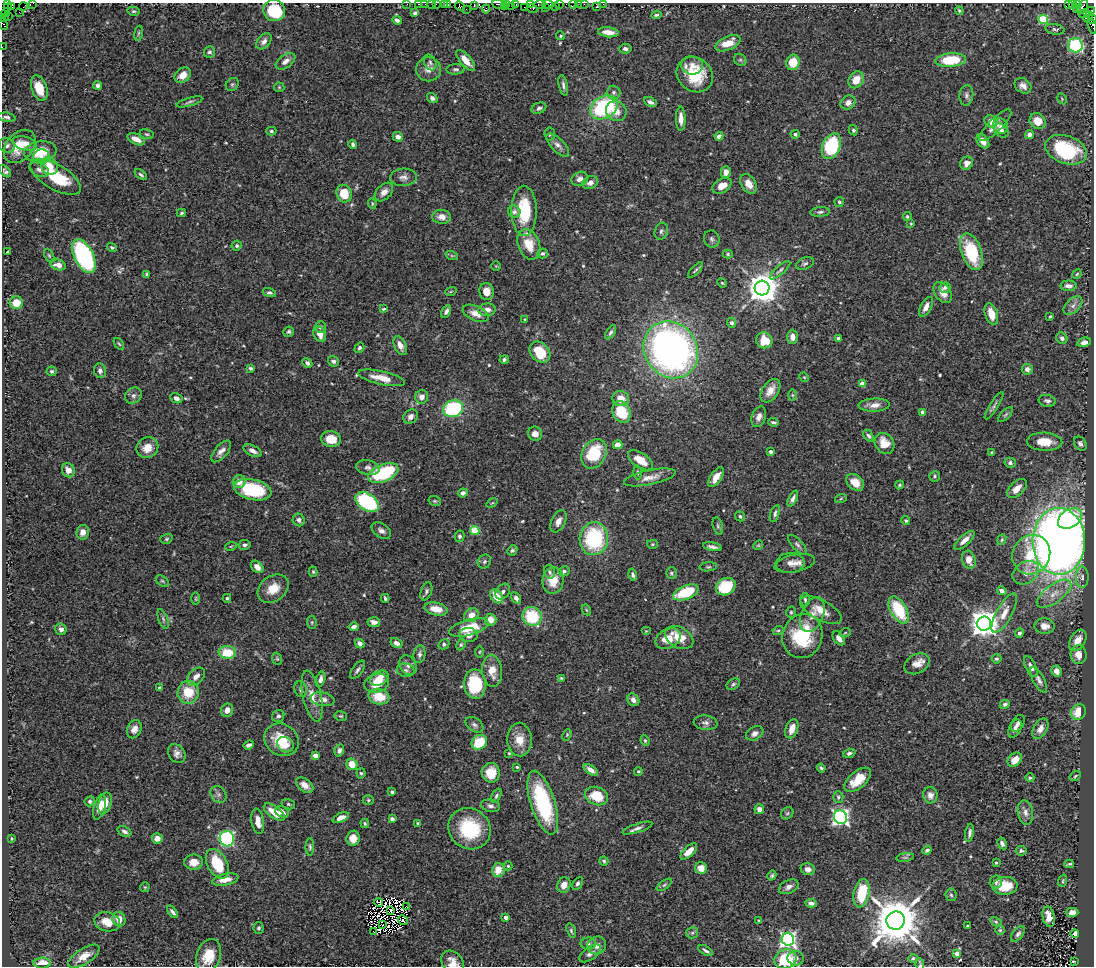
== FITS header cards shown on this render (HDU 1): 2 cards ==
NAXIS1  =                 1092
NAXIS2  =                  964

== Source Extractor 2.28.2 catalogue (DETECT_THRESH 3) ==
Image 1092 x 964 px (HDU 1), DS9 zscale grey, 1 PNG px = 1 image px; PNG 1096 x 968 px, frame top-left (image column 1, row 964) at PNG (2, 3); each listed source drawn as its Kron ellipse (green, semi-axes under 4 px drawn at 4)
Background 0.463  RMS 0.026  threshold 0.0777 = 3 sigma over >= 5 px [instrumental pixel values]
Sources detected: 562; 7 with non-positive FLUX_AUTO (blend fragments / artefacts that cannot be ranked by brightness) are neither listed nor drawn; of the other 555, the 500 brightest by FLUX_AUTO listed and drawn (55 fainter detections omitted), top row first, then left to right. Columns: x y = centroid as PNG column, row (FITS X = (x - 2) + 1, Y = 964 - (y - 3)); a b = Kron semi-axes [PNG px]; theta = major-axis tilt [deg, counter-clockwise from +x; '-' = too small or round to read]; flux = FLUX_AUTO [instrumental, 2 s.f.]
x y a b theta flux
33 3 2 2 - 4
7 4 3 3 - 53
407 4 2 2 - 7.4
419 4 3 2 - 11
425 4 2 2 - 4.6
431 4 2 2 - 9.5
436 4 2 2 - 6.4
444 4 3 2 - 18
447 4 3 3 - 9.9
499 4 7 4 -18 28
506 4 4 2 - 4.5
516 4 4 3 - 16
530 4 4 3 - 3
540 4 5 3 - 35
559 4 3 2 - 26
573 4 4 2 - 10
579 4 3 2 - 3
584 4 2 2 - 1.9
603 4 3 2 - 2.2
1069 4 3 2 - 22
1072 4 3 3 - 5.4
1077 4 2 2 - 3.6
474 5 4 2 - 14
548 5 5 4 - 30
460 6 5 4 - 20
556 6 2 2 - 4.5
12 7 2 2 - 2
23 7 4 2 - 12
505 7 2 2 - 4.5
512 7 3 2 - 6.1
524 7 2 2 - 2.4
545 7 3 2 - 11
597 7 3 3 - 3.2
1082 7 8 4 60 50
7 8 3 3 - 98
1076 8 2 2 - 4.2
466 9 2 2 - 9.9
486 9 4 2 - 5.7
532 9 5 3 - 8.1
274 10 11 10 - 74
1091 10 3 3 - 29
133 11 6 4 -12 2.9
959 11 4 3 - 2.3
19 12 3 2 - 4.7
5 13 5 2 - 8.7
415 13 4 4 - 5.3
1084 14 5 3 - 22
656 15 5 3 - 3.2
8 16 2 2 - 4.3
4 17 3 2 - 5.3
1088 17 5 3 - 180
1043 19 5 4 - 110
1092 19 5 3 - 52
397 20 5 3 - 7.3
3 24 6 2 -68 40
1092 26 8 4 -73 34
1055 29 9 5 -12 4.2
608 32 10 5 -6 17
138 33 7 4 81 2.6
561 36 5 4 - 2.3
264 41 9 6 46 8.3
728 43 13 7 24 30
1075 45 7 7 - 210
2 47 2 2 - 4.3
625 49 6 5 - 5.4
209 52 6 5 - 4.1
466 60 13 5 -49 22
740 60 6 5 - 3.2
951 60 15 7 4 77
286 61 11 6 36 9.6
430 62 8 6 -68 4.1
793 62 8 6 80 42
692 65 11 9 -10 14
429 69 12 12 - 15
456 69 9 5 4 4.3
183 75 9 6 40 21
695 75 19 16 -39 78
856 80 9 7 57 23
232 84 7 6 - 3.6
97 85 4 4 - 4.2
563 85 10 4 -78 5.3
1023 86 9 7 -36 9.1
279 87 5 5 - 2.2
39 88 13 7 -71 36
613 92 7 7 - 5.6
966 95 10 7 85 6.2
432 98 5 4 - 5.3
1062 99 6 3 -59 1.8
189 102 13 4 16 4.2
650 102 7 4 -26 5.6
848 103 8 6 37 10
604 107 15 11 30 170
539 108 7 5 23 4.7
616 111 11 9 -36 17
7 117 9 4 -9 4.4
681 119 12 5 -89 12
991 121 7 5 -38 11
1038 121 8 7 - 24
995 125 21 6 44 15
1001 126 8 7 - 5.6
853 130 5 4 - 3.3
1001 130 8 6 -42 6.2
271 131 5 4 - 2.9
147 134 7 5 -15 2.9
550 134 6 5 - 3.4
795 134 4 4 - 3.6
1029 135 4 4 - 6.5
719 136 4 4 - 6.8
398 137 5 4 - 7.8
136 139 9 5 -25 18
983 141 8 5 -53 11
25 144 12 7 -15 17
353 144 4 3 - 3.8
7 145 8 7 - 5.7
558 145 15 6 -46 8.7
20 146 19 13 48 39
831 146 13 8 65 150
1066 150 21 14 -19 120
40 151 16 10 9 42
41 157 8 7 - 9.6
966 163 7 6 - 9.7
49 166 9 8 - 21
39 170 10 6 -27 6.5
5 171 7 4 -47 4.4
726 172 6 5 - 12
141 175 7 4 -38 3.6
56 177 28 12 -30 79
403 177 13 8 3 10
580 179 8 7 - 8
590 183 8 6 27 6.7
749 184 10 7 -57 16
722 186 10 7 30 19
384 192 11 7 46 11
344 194 9 7 -68 46
839 202 5 4 - 3.1
372 203 5 3 - 2
524 211 25 12 -90 86
514 212 6 6 - 4.1
820 212 10 4 4 4.5
181 213 4 3 - 2.2
442 217 9 7 -4 12
907 217 4 4 - 2.9
911 224 4 3 - 1.8
661 231 8 6 71 4.8
712 239 8 7 - 4.9
529 244 16 10 -68 36
237 246 5 5 - 4.3
112 247 5 4 - 2.7
8 252 3 3 - 2.6
972 252 19 10 -70 100
543 254 5 4 - 3.1
728 254 5 4 - 2.5
49 256 7 4 -63 2.6
84 256 18 9 -63 310
452 256 6 4 -19 2.4
805 263 9 5 21 4.5
58 265 8 5 -13 14
496 266 5 5 - 2
695 270 10 3 46 3.2
780 270 13 4 40 4.6
146 274 4 3 - 2.3
1077 274 5 4 - 1.9
722 283 5 4 - 2.1
1069 286 8 5 0 9.1
945 287 6 5 - 4.3
762 288 7 7 - 3500
451 291 6 3 20 2.1
486 291 8 7 - 17
943 292 12 8 -53 15
269 293 7 4 -13 3.9
16 303 6 6 - 29
1073 305 11 6 44 9
926 307 11 5 61 12
383 309 4 3 - 2.2
487 310 9 6 6 11
446 311 7 4 61 5.5
476 313 14 7 -24 18
991 314 11 6 -71 21
1050 316 3 2 - 2.4
525 320 3 3 - 2.2
732 323 5 4 - 4.1
320 327 6 5 - 4.3
289 332 5 5 - 3.5
611 332 8 4 57 3.9
320 334 8 6 -66 14
792 337 7 5 -88 11
1062 338 6 5 - 4.6
839 339 4 3 - 14
764 340 8 7 - 38
1084 342 7 4 15 9
119 344 6 3 -54 2.2
400 345 10 6 -66 12
359 348 6 4 58 3.8
671 350 30 26 -54 840
540 352 12 9 -47 58
504 360 4 4 - 4.1
333 361 5 5 - 5.2
307 363 5 4 - 5
251 368 4 3 - 4.3
1027 369 5 5 - 6.8
52 371 5 5 - 3
100 371 7 6 - 6.5
804 377 5 4 - 2
381 378 24 6 -13 29
862 384 4 4 - 25
770 391 13 8 55 17
792 395 6 4 -89 2.1
133 396 9 7 43 6.2
422 397 7 6 - 9.9
176 398 6 5 - 7.2
621 398 8 7 - 23
1047 401 8 6 -10 5.4
874 405 15 6 3 13
994 406 16 4 57 5.5
453 409 10 8 21 150
621 412 11 8 -65 61
923 412 4 3 - 8.1
1006 415 9 4 45 3.1
411 417 8 6 39 8.1
759 417 10 7 69 10
773 422 5 3 - 3.2
535 434 7 7 - 13
869 436 7 4 -55 3.7
331 439 10 8 -9 34
1045 442 18 9 -3 27
885 443 11 9 -55 29
1080 444 7 6 - 6.4
618 445 4 4 - 18
147 448 11 10 - 24
221 451 13 6 50 10
253 451 10 5 -27 9.6
771 452 4 3 - 5.8
992 452 3 3 - 1.9
594 454 15 12 59 90
640 460 14 7 -35 30
1010 463 5 5 - 4.6
368 468 12 7 -11 7.8
68 470 7 6 - 14
638 472 7 3 -88 2.4
383 473 16 8 22 150
935 476 6 5 - 3
650 477 26 7 12 18
716 477 11 5 56 17
239 482 6 6 - 17
855 482 10 7 -42 22
900 485 4 3 - 2.3
1017 488 12 6 43 16
253 490 19 10 -12 120
463 493 5 4 - 5.6
841 498 6 4 21 2.1
793 499 9 4 64 6.2
435 501 6 4 -19 2.6
367 502 13 8 -33 160
492 503 6 3 36 1.9
775 514 9 4 71 4.9
740 516 5 4 - 3.6
1070 518 13 9 31 120
299 520 6 6 - 5.4
558 521 12 7 64 11
906 521 4 3 - 2.4
718 526 9 5 -77 3.8
475 530 5 4 - 68
381 531 11 7 -35 7.7
83 532 7 6 - 15
459 536 6 5 - 4
166 539 6 4 17 2.6
594 539 16 14 84 160
964 540 13 5 43 12
1002 540 5 4 - 2.4
1059 541 33 26 -90 2100
652 544 5 4 - 2.6
245 545 6 5 - 5
758 545 5 4 - 1.9
797 545 12 5 -47 5.2
231 546 6 3 18 2.1
712 547 9 3 -11 6.4
512 550 5 4 - 3.3
1031 555 20 18 57 74
969 560 9 6 -73 16
484 562 7 6 - 4.3
790 563 14 10 6 11
795 563 20 8 12 14
257 567 7 5 -44 11
708 567 9 4 6 3.1
564 571 5 5 - 3.1
313 572 5 4 - 2.4
550 572 7 5 -78 4.5
671 573 6 5 - 3.3
1026 573 14 10 34 17
633 575 6 4 -76 4.8
1082 577 11 6 -89 6.9
162 581 7 4 -35 2.9
553 581 13 10 83 30
726 587 10 8 29 77
273 589 17 12 37 30
426 591 9 5 70 4.3
1002 591 5 4 - 8.8
503 592 8 6 51 6.1
686 592 13 7 22 72
1054 594 20 9 36 23
496 596 8 5 -49 31
227 598 4 4 - 2.6
385 598 4 3 - 3.1
516 598 6 4 -59 5.9
196 599 6 3 90 1.8
805 600 7 4 -88 3.3
436 609 12 6 -11 26
586 610 6 4 -60 2.1
821 610 23 10 -28 27
899 610 15 8 -61 81
791 612 5 4 - 2.6
1004 613 22 8 61 19
471 615 8 6 40 16
812 615 18 11 67 20
532 616 10 9 - 83
163 619 10 4 -70 4.5
491 620 6 6 - 17
312 622 6 4 -84 2.5
374 622 6 5 - 11
984 624 7 7 - 2700
1044 626 10 7 -4 13
354 627 5 3 - 6
469 628 20 8 15 51
61 629 6 5 - 6
778 630 6 4 20 2.7
646 631 5 4 - 2.1
845 633 6 3 19 1.8
1019 633 4 4 - 4.7
468 635 9 7 -1 11
802 636 22 20 68 110
679 638 15 10 -29 29
839 638 8 5 -54 9.2
668 639 13 9 29 30
1078 640 12 7 58 20
396 643 6 5 - 9.4
360 644 5 4 - 9.7
444 644 5 5 - 3.5
461 645 6 4 63 2.7
479 652 6 4 89 2.4
227 653 8 6 -4 45
419 654 9 6 80 5.4
1079 655 9 8 - 17
277 659 6 4 -68 2.5
996 659 5 4 - 3.3
917 664 13 9 29 18
408 665 10 8 -59 8.3
1031 667 11 5 -64 9.1
357 670 11 5 54 5.3
406 670 9 6 -11 5.4
492 671 16 10 -85 25
1056 671 6 5 - 9.8
196 676 10 7 44 12
379 678 10 7 28 24
561 678 3 3 - 1.9
320 679 8 4 77 7.1
1039 680 14 5 -61 7
377 683 12 9 15 30
475 684 14 11 -86 90
733 684 7 5 34 3.7
160 688 3 3 - 3.4
301 689 8 6 -77 5.8
188 692 11 10 - 47
312 696 26 9 -78 26
379 697 10 8 -10 42
323 699 12 6 -10 9.8
633 700 6 5 - 8.7
1005 704 5 4 - 4.3
227 710 7 6 - 11
1079 712 8 7 - 33
278 716 6 6 - 4.6
341 716 6 4 -13 2.6
705 723 12 7 -8 7.3
1018 723 9 5 58 5.9
474 725 10 6 -36 5.9
134 729 9 7 65 11
792 729 10 6 71 17
1015 729 10 6 66 8.2
1040 729 11 7 61 11
755 733 9 6 30 8.1
567 735 6 4 66 2.1
281 740 18 15 -35 50
519 740 16 12 -87 25
645 740 5 3 - 2.2
479 742 8 7 - 51
249 745 5 3 - 5.5
285 745 8 7 - 11
339 750 6 5 - 6.4
177 753 10 8 -52 9.2
509 753 3 3 - 1.8
849 753 6 4 18 5
316 756 4 4 - 24
1015 760 8 6 45 23
352 764 6 5 - 23
517 767 3 3 - 2.3
821 768 4 3 - 3.4
591 770 8 4 -35 11
638 771 4 3 - 2.3
361 773 5 4 - 2.7
491 773 10 9 - 34
1075 776 6 3 36 2.1
1030 778 4 4 - 2.8
858 780 16 8 40 33
305 785 10 6 -37 14
392 792 4 3 - 3
219 794 9 7 -54 5.3
930 795 8 7 - 12
496 796 7 4 62 3.7
596 796 12 9 -21 46
838 797 6 5 - 3.2
368 800 5 5 - 2.5
90 801 5 4 - 3.2
105 803 11 6 74 20
543 803 33 12 -72 150
288 804 6 5 - 2.9
491 806 10 6 -11 6.2
99 807 13 5 76 18
759 809 5 5 - 10
274 812 12 6 -36 31
282 812 7 5 -29 8.9
1025 812 12 7 -81 11
787 813 7 5 43 3.1
840 817 7 6 - 630
341 818 8 4 23 11
392 819 4 4 - 6.1
258 821 13 6 -81 18
365 823 4 3 - 2.4
418 823 3 3 - 1.8
637 828 16 4 18 7.4
469 829 22 20 -36 110
124 831 7 5 -23 5.1
969 833 9 4 82 5.4
12 838 3 3 - 2.1
157 838 5 5 - 14
353 838 7 6 - 16
227 839 7 7 - 300
1002 843 6 4 -60 6.3
310 847 8 4 -89 3.3
927 850 5 4 - 3.7
689 851 10 5 44 19
1021 851 5 5 - 3.7
905 857 9 4 8 3.2
604 861 5 4 - 3.1
194 862 9 7 -1 18
996 863 3 3 - 2.5
217 864 16 9 -61 66
1069 864 4 2 - 2.8
508 866 4 4 - 2.2
701 868 6 6 - 16
808 869 7 6 - 9.3
498 870 7 6 - 28
772 875 5 4 - 2.8
225 880 13 6 12 18
1063 881 6 3 72 2.2
996 882 6 6 - 5.4
578 883 7 4 60 4.8
564 885 8 6 67 12
664 885 9 4 35 3.6
1005 886 12 9 3 38
145 887 5 5 - 2
789 887 10 6 26 8.7
862 893 14 7 77 62
951 895 6 5 - 3.2
379 902 5 3 - 1.8
811 903 5 4 - 6.6
406 907 4 2 - 2.5
390 910 4 3 - 3
173 912 7 3 -51 4.8
1072 912 6 4 1 12
506 917 4 3 - 11
1049 917 10 6 -78 17
119 919 7 6 - 16
403 920 5 3 - 3.4
759 920 3 3 - 2.2
896 921 9 9 - 9300
107 922 13 9 -12 27
996 922 6 4 -30 2.4
382 924 2 2 - 1.9
967 926 3 2 - 1.9
258 928 6 5 - 3.3
1000 930 5 5 - 2.3
571 931 7 4 -73 3.2
373 932 3 2 - 2.9
692 933 6 5 - 3.6
1018 934 9 5 50 5.2
1075 934 4 4 - 13
788 939 6 6 - 550
588 944 7 6 - 4.7
597 945 9 8 - 12
706 951 8 3 -30 4.3
590 953 12 6 35 9
957 953 4 4 - 17
84 956 18 7 32 21
209 956 17 12 70 42
796 958 8 7 - 6
913 958 5 4 - 2.6
785 959 11 9 26 69
1074 961 3 3 - 43
42 963 8 5 2 20
453 963 13 10 -51 18
920 964 6 3 -81 2.7
At the frame edge (FLAGS 8, measured only in part): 31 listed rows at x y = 33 3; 7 4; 407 4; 419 4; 425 4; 431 4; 436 4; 444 4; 499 4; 516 4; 530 4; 540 4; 559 4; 573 4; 579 4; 584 4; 603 4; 1069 4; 1077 4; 474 5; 548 5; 460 6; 1082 7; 274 10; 1091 10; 1092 19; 3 24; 1092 26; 2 47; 453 963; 920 964
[55 fainter detections neither listed nor drawn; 7 non-positive-flux detections neither listed nor drawn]